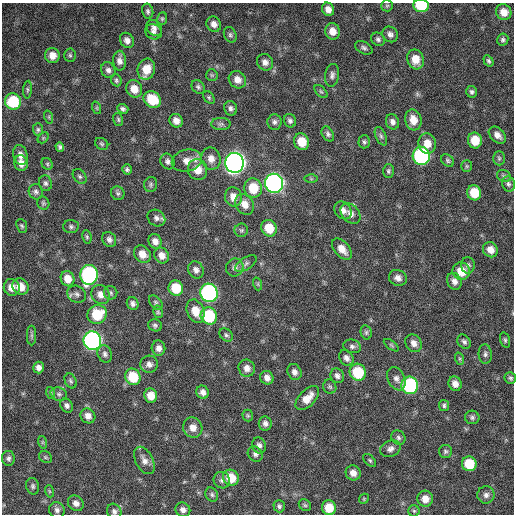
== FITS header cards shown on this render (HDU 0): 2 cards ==
NAXIS1  =                  512 / Axis length
NAXIS2  =                  512 / Axis length

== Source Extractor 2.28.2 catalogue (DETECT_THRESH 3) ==
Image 512 x 512 px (HDU 0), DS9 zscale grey, 1 PNG px = 1 image px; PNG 516 x 516 px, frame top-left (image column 1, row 512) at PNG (2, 3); each listed source drawn as its Kron ellipse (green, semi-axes under 4 px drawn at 4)
Background 367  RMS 20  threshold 59.5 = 3 sigma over >= 5 px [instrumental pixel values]
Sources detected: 192; all 192 listed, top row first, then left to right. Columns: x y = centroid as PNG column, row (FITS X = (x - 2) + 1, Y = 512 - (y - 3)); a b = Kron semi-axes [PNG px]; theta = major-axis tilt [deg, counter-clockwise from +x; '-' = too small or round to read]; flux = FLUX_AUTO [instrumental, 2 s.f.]
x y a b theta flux
387 6 6 5 - 2400
421 6 8 6 -8 59000
328 9 7 6 - 8300
148 11 8 5 -78 3100
504 12 8 7 - 13000
162 19 6 5 - 2100
214 24 8 7 - 7700
154 28 9 7 -49 5900
332 31 8 7 - 12000
153 32 8 7 - 5000
390 34 8 7 - 5400
230 35 8 6 -64 3200
378 39 7 6 - 3600
127 40 8 6 -54 6700
503 40 6 5 - 3000
364 48 9 6 -29 3700
52 55 7 7 - 11000
70 55 7 5 -86 2300
415 59 10 8 -71 19000
120 61 10 6 -87 7000
489 61 6 4 -58 2800
265 62 9 7 -48 6500
146 69 11 8 73 22000
108 70 8 7 - 5100
212 75 6 5 - 2400
332 75 11 7 82 5100
116 80 6 5 - 2400
237 80 9 8 - 10000
198 87 7 6 - 3200
134 89 9 8 - 16000
27 90 9 3 86 2200
321 92 8 5 -44 2200
472 92 6 5 - 3100
209 97 7 5 -50 2300
152 99 9 7 -41 40000
13 102 8 8 - 60000
97 108 6 4 -72 1900
231 108 7 6 - 4300
123 109 6 4 -19 3300
49 117 7 4 -73 1800
118 119 7 5 -75 2300
413 120 10 8 -76 17000
176 121 7 6 - 8400
290 121 7 6 - 4000
274 122 7 7 - 4500
392 122 8 6 -68 5600
221 124 9 6 1 3700
38 130 6 5 - 2500
328 134 8 5 -58 3700
497 135 10 7 -44 8100
381 136 10 5 -65 3600
43 138 6 4 45 1800
475 140 8 7 - 24000
302 142 8 7 - 24000
364 142 7 6 - 2900
427 143 10 9 - 15000
102 144 7 5 -32 2300
60 147 5 4 - 2900
20 155 10 7 -76 8100
421 156 9 8 - 240000
499 158 7 5 -88 2500
211 159 11 9 -77 11000
448 160 7 5 -47 2600
168 161 8 6 -62 4400
187 161 15 11 13 13000
21 163 8 6 -74 10000
234 163 10 9 - 900000
47 164 6 5 - 2100
467 166 6 5 - 2200
127 169 5 4 - 2600
197 170 10 9 - 19000
388 171 7 5 -90 2800
80 176 8 6 -51 3200
504 176 7 5 -29 2800
311 179 6 4 -1 1900
45 183 8 6 -75 3500
274 183 9 9 - 500000
508 184 8 6 -73 3600
151 185 7 6 - 3300
253 188 10 9 - 36000
36 192 8 7 - 4000
118 193 7 6 - 3100
474 193 7 7 - 31000
233 197 9 8 - 12000
43 203 6 6 - 2500
245 204 11 8 -58 13000
343 210 9 7 -47 7700
351 214 11 8 -47 8300
156 218 9 7 -36 5400
22 226 7 5 -67 2400
71 227 7 6 - 3500
269 228 8 7 - 29000
241 230 7 6 - 2800
87 237 7 4 -80 2200
109 239 8 6 -55 4900
155 241 7 6 - 7600
342 249 12 7 -48 14000
490 250 8 7 - 10000
142 254 9 7 -50 12000
162 256 8 7 - 9600
246 264 12 6 33 4400
468 265 8 7 - 4200
235 267 9 8 - 5600
196 270 9 7 -58 6100
461 271 9 8 - 23000
89 275 10 8 86 240000
398 278 9 7 -23 7100
68 279 8 6 -66 15000
454 281 9 7 -65 7100
258 284 7 4 -72 1900
12 287 8 8 - 12000
20 287 8 7 - 18000
176 288 8 7 - 31000
111 293 7 6 - 2900
209 293 9 8 - 330000
77 294 10 8 -27 5300
101 294 10 9 - 9700
156 302 8 5 -51 3000
133 304 6 5 - 4400
196 311 12 8 -68 20000
158 312 6 5 - 2000
97 314 10 9 - 43000
209 316 9 8 - 75000
155 325 7 6 - 3000
366 332 7 5 -76 2700
32 335 10 4 -90 3200
226 335 7 5 -43 3000
505 340 8 4 -75 2600
92 341 9 9 - 430000
464 342 8 6 -50 3700
414 343 9 7 -53 7800
391 345 8 4 -36 2000
352 346 9 6 -15 4200
158 348 7 7 - 6600
105 354 9 7 -65 4500
485 354 10 6 -86 4300
346 358 8 6 -57 6000
460 359 6 4 -72 2000
149 364 8 8 - 6500
39 368 6 5 - 5900
247 368 8 8 - 8200
294 372 8 6 -64 6400
358 372 8 8 - 54000
337 376 7 6 - 5000
133 377 8 7 - 41000
267 378 7 6 - 7600
510 378 6 5 - 2600
396 379 12 8 -65 7300
71 381 8 5 -63 2700
455 384 7 6 - 8600
410 385 9 8 - 160000
330 387 7 6 - 2900
203 392 7 6 - 6200
51 393 6 3 -71 1800
59 394 8 6 -16 3900
151 396 7 6 - 15000
307 398 15 8 46 16000
444 405 5 5 - 2700
67 406 7 6 - 4400
248 415 6 5 - 2000
88 416 8 7 - 8000
472 417 7 6 - 3200
265 423 7 6 - 5200
193 428 10 9 - 12000
398 438 7 6 - 3400
42 442 6 4 -71 1800
259 445 8 7 - 5400
390 449 10 8 24 6400
445 451 6 6 - 2900
255 454 8 7 - 4300
45 457 7 5 -35 2100
8 458 7 6 - 3700
144 460 15 8 -62 8300
370 460 8 5 -45 2300
469 464 7 7 - 40000
353 473 8 7 - 9300
231 478 8 7 - 27000
222 480 9 7 -45 4800
33 486 8 6 -77 3100
49 491 6 4 -71 1700
212 495 7 6 - 2800
486 495 9 8 - 6000
364 499 5 4 - 1500
425 499 8 8 - 12000
76 503 8 7 - 6800
305 505 7 5 -43 2300
279 506 6 5 - 3000
329 508 7 7 - 25000
57 510 8 7 - 4800
183 510 7 7 - 5900
114 511 8 7 - 4400
414 511 6 5 - 2300
At the frame edge (FLAGS 8, measured only in part): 2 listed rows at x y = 421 6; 114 511